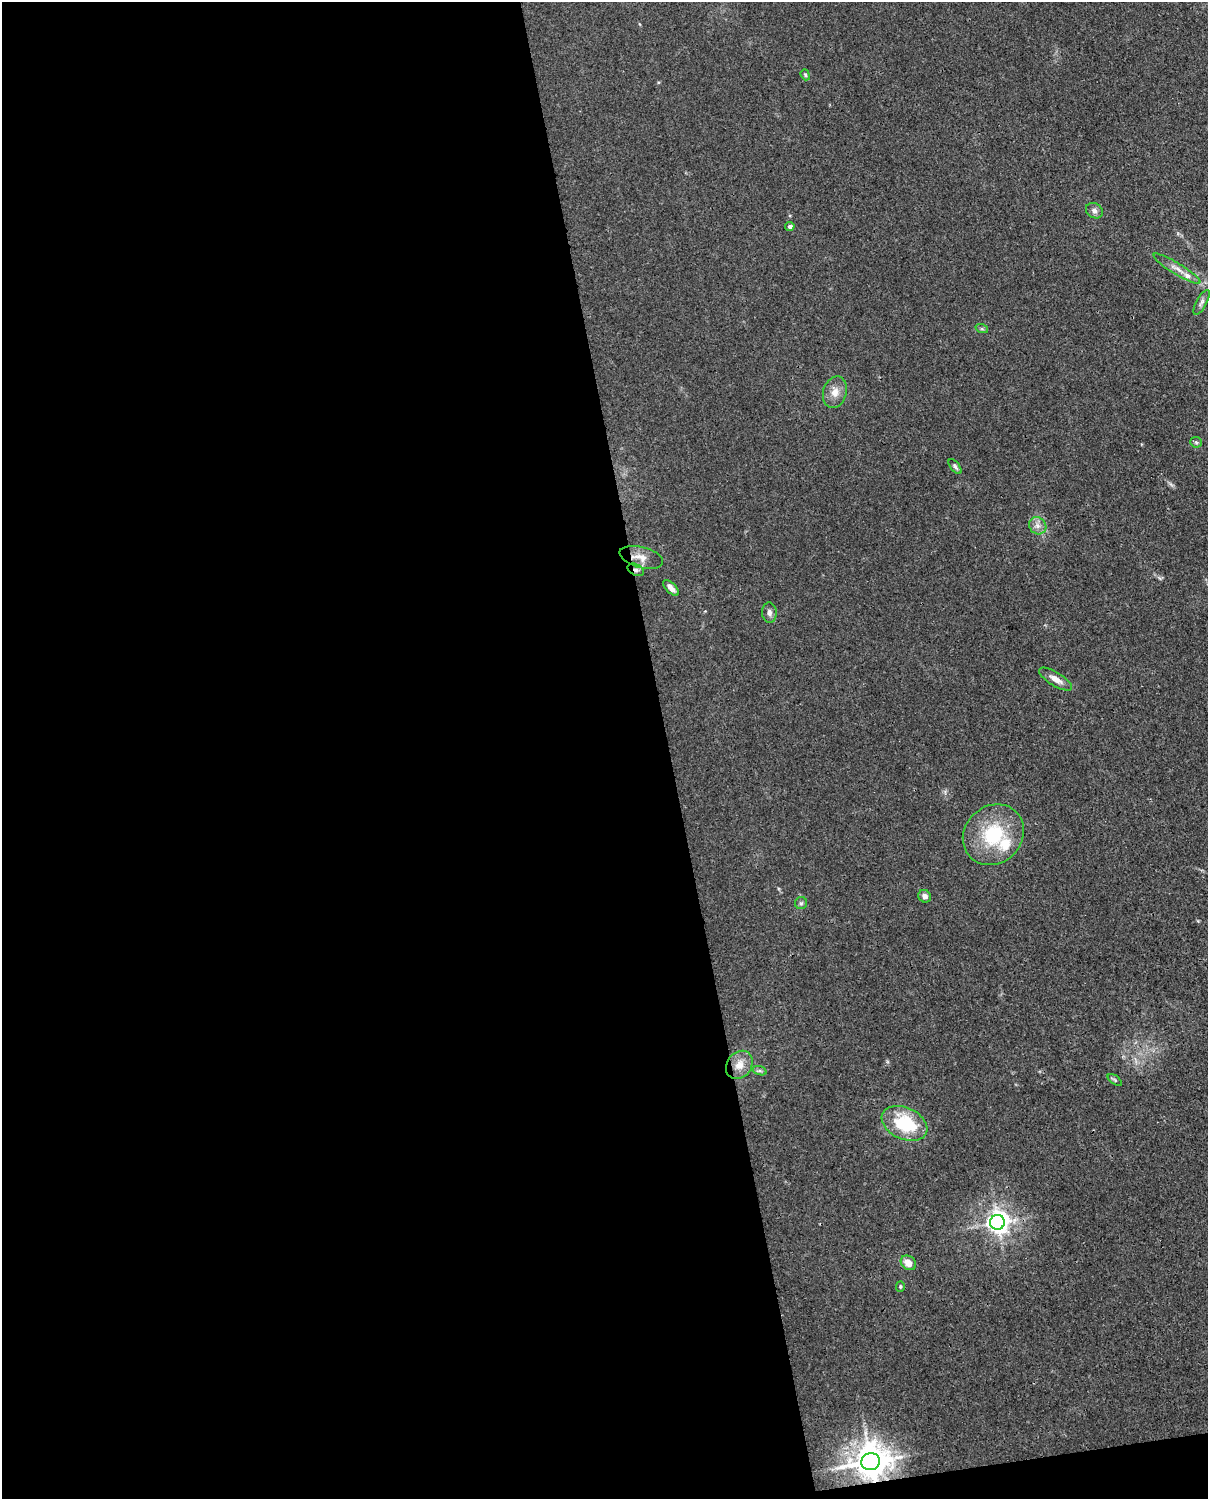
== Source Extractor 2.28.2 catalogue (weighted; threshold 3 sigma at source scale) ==
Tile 9 of 4 x 3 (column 1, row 3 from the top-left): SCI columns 92-1297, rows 155-1651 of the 5004 x 4912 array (HDU 1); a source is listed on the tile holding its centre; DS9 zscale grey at full resolution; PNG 1210 x 1501 px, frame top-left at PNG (2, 2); each listed source drawn as its Kron ellipse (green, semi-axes under 4 px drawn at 4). Shown black and unused: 56% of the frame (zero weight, under 3 of 4 exposures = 7% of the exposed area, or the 3 px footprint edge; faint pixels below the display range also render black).
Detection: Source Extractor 2.28.2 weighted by HDU 2 'WHT'; one run over the whole footprint, this tile lists its part. Background 0.0294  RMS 0.0028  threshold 0.0124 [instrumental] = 3 sigma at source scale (4.5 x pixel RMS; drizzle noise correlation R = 1.50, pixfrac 1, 0.05/0.05 arcsec/px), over >= 5 px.
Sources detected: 29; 1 too faint to see at this stretch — neither listed nor drawn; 2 inside a brighter listed object's ellipse — not listed separately; the other 26 listed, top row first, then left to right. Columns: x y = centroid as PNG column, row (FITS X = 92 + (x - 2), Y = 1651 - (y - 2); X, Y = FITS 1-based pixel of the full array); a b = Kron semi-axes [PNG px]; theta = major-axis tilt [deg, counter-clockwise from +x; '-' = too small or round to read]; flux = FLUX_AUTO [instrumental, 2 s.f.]
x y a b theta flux
805 75 6 4 -69 0.39
1094 211 9 7 -32 1
790 226 4 4 - 0.98
1177 269 27 5 -31 2.3
1201 302 14 5 61 1
982 329 6 4 -18 0.44
835 392 16 11 73 3
1196 442 6 5 - 0.49
955 466 9 4 -53 0.67
1038 526 9 8 - 1.6
641 557 22 10 -15 2.7
636 570 9 5 -28 0.94
671 588 10 5 -46 1.6
769 613 10 7 -85 1.2
1055 679 19 7 -31 2.6
993 835 32 28 44 19
925 896 6 6 - 1.4
801 903 6 6 - 0.59
739 1065 15 12 53 3.5
760 1071 7 4 -18 0.55
1115 1080 8 4 -36 0.51
905 1123 24 16 -24 17
997 1222 7 7 - 230
908 1263 8 6 -39 3.1
900 1286 5 4 - 0.36
870 1462 9 8 - 550
Overlapping masked pixels (flux is a lower limit): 2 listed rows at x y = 636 570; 870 1462